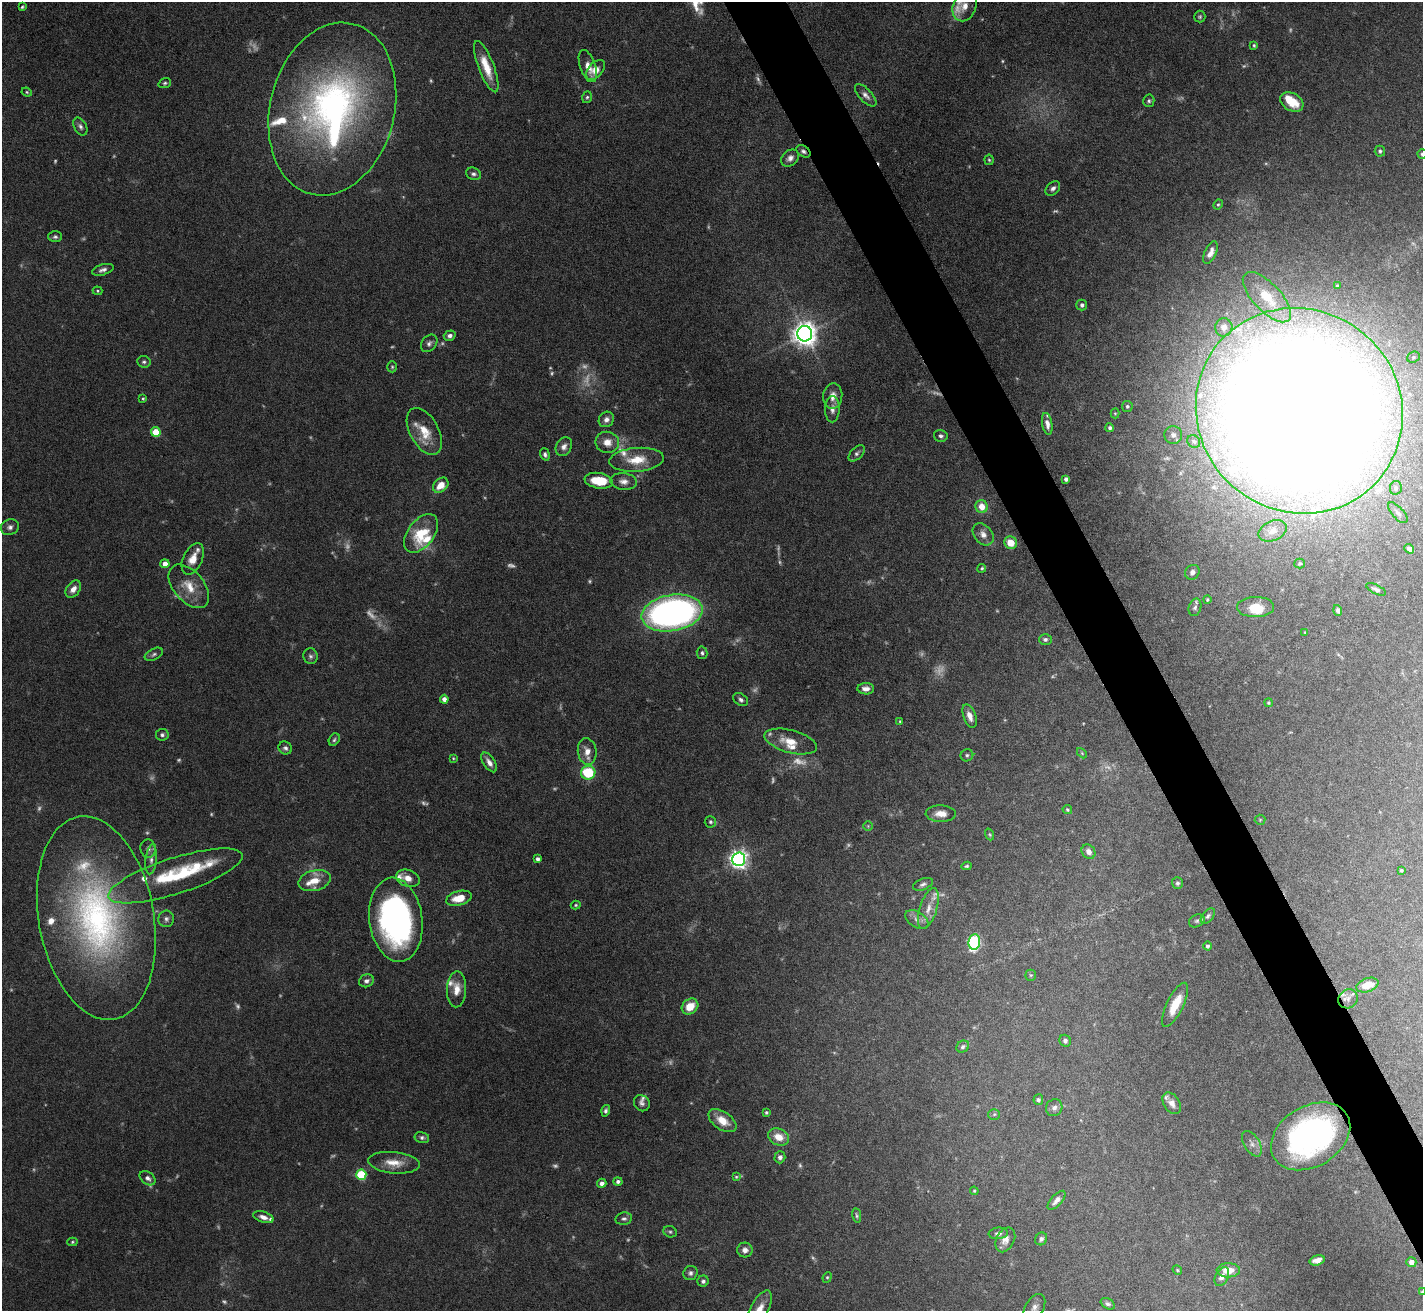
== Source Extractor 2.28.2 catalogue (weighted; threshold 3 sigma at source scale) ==
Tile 6 of 4 x 4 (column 2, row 2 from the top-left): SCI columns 1422-2842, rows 2769-4077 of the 5683 x 5672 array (HDU 1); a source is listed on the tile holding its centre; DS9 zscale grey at full resolution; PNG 1425 x 1313 px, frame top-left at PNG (2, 2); each listed source drawn as its Kron ellipse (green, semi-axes under 4 px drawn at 4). Shown black and unused: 4% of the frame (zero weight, under 5 of 10 exposures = <1% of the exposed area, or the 3 px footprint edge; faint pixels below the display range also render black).
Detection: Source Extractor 2.28.2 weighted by HDU 2 'WHT'; one run over the whole footprint, this tile lists its part. Background 0.105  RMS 0.0028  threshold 0.0116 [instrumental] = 3 sigma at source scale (4.09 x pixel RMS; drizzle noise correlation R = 1.36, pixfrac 0.8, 0.05/0.05 arcsec/px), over >= 5 px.
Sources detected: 270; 61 too faint to see at this stretch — neither listed nor drawn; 26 inside a brighter listed object's ellipse — not listed separately; the other 183 listed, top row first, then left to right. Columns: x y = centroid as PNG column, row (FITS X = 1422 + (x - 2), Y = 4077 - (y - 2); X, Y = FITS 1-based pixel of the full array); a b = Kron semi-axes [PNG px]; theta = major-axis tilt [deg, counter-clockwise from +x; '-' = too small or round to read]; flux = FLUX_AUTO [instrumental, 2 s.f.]
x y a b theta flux
965 6 15 11 68 3.1
22 7 4 3 - 0.36
1200 17 6 5 - 0.47
1254 45 4 3 - 0.39
588 66 17 7 -71 2.2
486 67 27 8 -69 5.9
596 70 12 7 49 2.9
165 83 6 4 19 0.51
27 92 5 4 - 0.36
866 95 14 6 -46 1.3
587 97 6 4 71 0.5
1149 101 6 5 - 0.59
1292 102 12 8 -31 5.9
332 109 88 62 76 110
80 126 9 6 -62 0.94
803 151 8 5 -37 0.84
1380 151 5 5 - 0.66
1422 154 5 4 - 0.58
790 158 10 7 41 1.3
989 160 5 4 - 0.38
473 174 8 6 -21 0.73
1053 188 8 6 44 0.99
1218 205 5 4 - 0.35
55 237 7 5 -1 0.63
1210 253 12 5 64 1.8
103 270 11 5 17 1.1
1337 286 3 3 - 0.48
97 291 5 4 - 0.35
1267 297 32 14 -46 10
1082 305 5 5 - 0.87
1224 327 9 8 - 2.8
805 334 8 7 - 290
450 336 6 5 - 1
429 343 9 7 50 0.95
1413 357 6 5 - 0.51
144 362 7 6 - 0.64
392 367 5 4 - 0.39
833 396 13 9 84 2.2
143 399 4 3 - 0.33
1127 406 5 5 - 0.52
832 409 13 7 89 1.5
1299 411 105 101 -41 1400
1115 413 5 4 - 0.3
606 419 8 7 - 1.3
1047 424 11 5 -80 1.6
1110 428 4 4 - 0.67
424 431 25 14 -61 6.2
156 432 5 4 - 9
1173 435 9 9 - 1.4
941 436 7 6 - 0.74
1194 441 7 6 - 0.63
607 442 12 10 -9 2.9
564 447 10 7 60 1.4
857 453 10 5 45 0.8
545 454 6 4 -71 0.74
637 460 27 12 5 6.1
1066 479 4 4 - 0.85
599 481 14 7 -9 7.3
624 481 13 8 -7 1.7
441 485 9 6 42 3.8
1396 488 7 6 - 0.73
982 506 6 6 - 3.7
1398 513 13 6 -48 0.94
10 527 9 7 24 1.1
1272 531 15 9 25 2.4
421 533 22 13 53 10
983 534 12 9 -50 1.8
1011 543 6 6 - 3.6
1409 549 5 4 - 0.76
193 559 17 9 65 3.3
165 564 4 4 - 2.4
1300 564 5 5 - 0.36
982 568 4 4 - 0.41
1192 572 8 6 47 1.1
189 586 25 15 -49 5.7
73 589 9 6 51 1.9
1376 589 11 4 -26 0.72
1207 599 4 4 - 0.35
1195 607 9 6 74 0.78
1256 607 18 10 1 4.5
1338 610 5 4 - 0.7
672 613 31 18 10 110
1305 632 3 3 - 0.24
1045 639 6 5 - 0.7
702 653 6 5 - 0.68
154 654 10 5 27 0.73
310 656 8 7 - 0.79
866 689 8 5 -1 1.6
444 699 4 4 - 1.4
741 700 8 5 -37 0.85
1269 703 4 4 - 0.42
970 716 12 6 -69 2.1
900 721 3 3 - 0.27
162 735 6 6 - 0.73
334 740 6 5 - 0.53
791 742 27 11 -15 5.2
285 748 7 6 - 0.89
587 751 13 9 -82 2.8
1082 753 6 3 -46 0.3
967 755 6 6 - 0.65
453 758 4 3 - 0.25
489 762 11 5 -56 1.8
588 773 7 7 - 13
1067 810 5 4 - 0.41
941 814 15 8 -2 2.5
1260 820 5 5 - 0.34
710 822 6 5 - 0.55
868 826 5 4 - 0.31
990 834 6 4 -70 0.33
148 849 9 7 -81 1.1
1089 852 8 6 -52 1.4
151 859 15 5 84 1.3
538 859 4 3 - 0.93
739 859 7 6 - 130
967 866 5 4 - 0.44
1401 870 4 4 - 0.41
175 876 70 18 18 21
408 878 12 8 -19 2.4
314 881 16 10 15 4.6
1177 883 6 5 - 0.59
923 884 10 5 21 0.82
459 898 13 7 13 5.2
576 905 5 4 - 0.37
928 909 21 8 72 3.3
1208 916 9 5 49 0.7
96 918 103 57 -80 100
166 919 8 7 - 0.98
396 920 42 26 -83 77
917 920 13 7 -32 1.5
1197 921 8 6 28 0.57
974 942 8 6 84 33
1208 946 4 4 - 0.49
1031 975 5 5 - 0.4
366 981 8 6 23 1
1367 985 11 6 19 4.7
456 989 18 9 88 3.5
1348 999 10 9 - 1.4
1175 1005 24 8 64 5.8
690 1006 9 7 38 4.9
1065 1041 6 5 - 0.77
963 1047 7 5 33 0.63
1038 1100 5 5 - 0.58
642 1103 9 7 -51 1
1172 1103 12 8 -55 1.7
1054 1108 8 8 - 1.2
606 1111 6 4 75 0.7
766 1112 4 3 - 0.44
994 1114 6 5 - 0.4
722 1121 16 9 -35 4.5
1311 1136 42 30 31 63
422 1137 7 5 -11 0.69
779 1137 11 8 -24 3.9
1252 1144 14 7 -58 1.6
780 1157 6 5 - 1
394 1163 26 10 -5 4.4
361 1175 5 5 - 19
736 1177 4 3 - 0.3
148 1178 9 6 -38 1.1
618 1182 4 4 - 0.8
602 1183 5 4 - 1.4
974 1191 4 3 - 0.29
1056 1200 12 5 48 1.3
857 1216 7 4 -82 0.46
263 1217 10 5 -17 1.6
624 1219 8 6 10 0.83
670 1232 7 5 -23 0.52
998 1233 9 6 5 1
1041 1239 6 5 - 0.78
1005 1240 13 9 63 1.8
72 1242 5 4 - 0.39
745 1250 8 7 - 1.6
1317 1260 8 5 15 2.2
1411 1262 5 5 - 1.7
1177 1270 5 4 - 0.36
1228 1270 11 7 1 3.7
690 1273 7 7 - 0.91
827 1277 5 4 - 0.38
1222 1277 10 6 61 1.5
703 1281 5 5 - 0.76
1422 1292 4 4 - 0.39
1108 1304 7 5 -30 0.71
1034 1308 15 9 60 1.8
759 1310 21 9 62 4
Overlapping masked pixels (flux is a lower limit): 1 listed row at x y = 803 151
Isophote crosses this tile's border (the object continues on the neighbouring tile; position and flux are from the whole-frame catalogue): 5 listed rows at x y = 1422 154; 1299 411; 1422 1292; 1034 1308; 759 1310